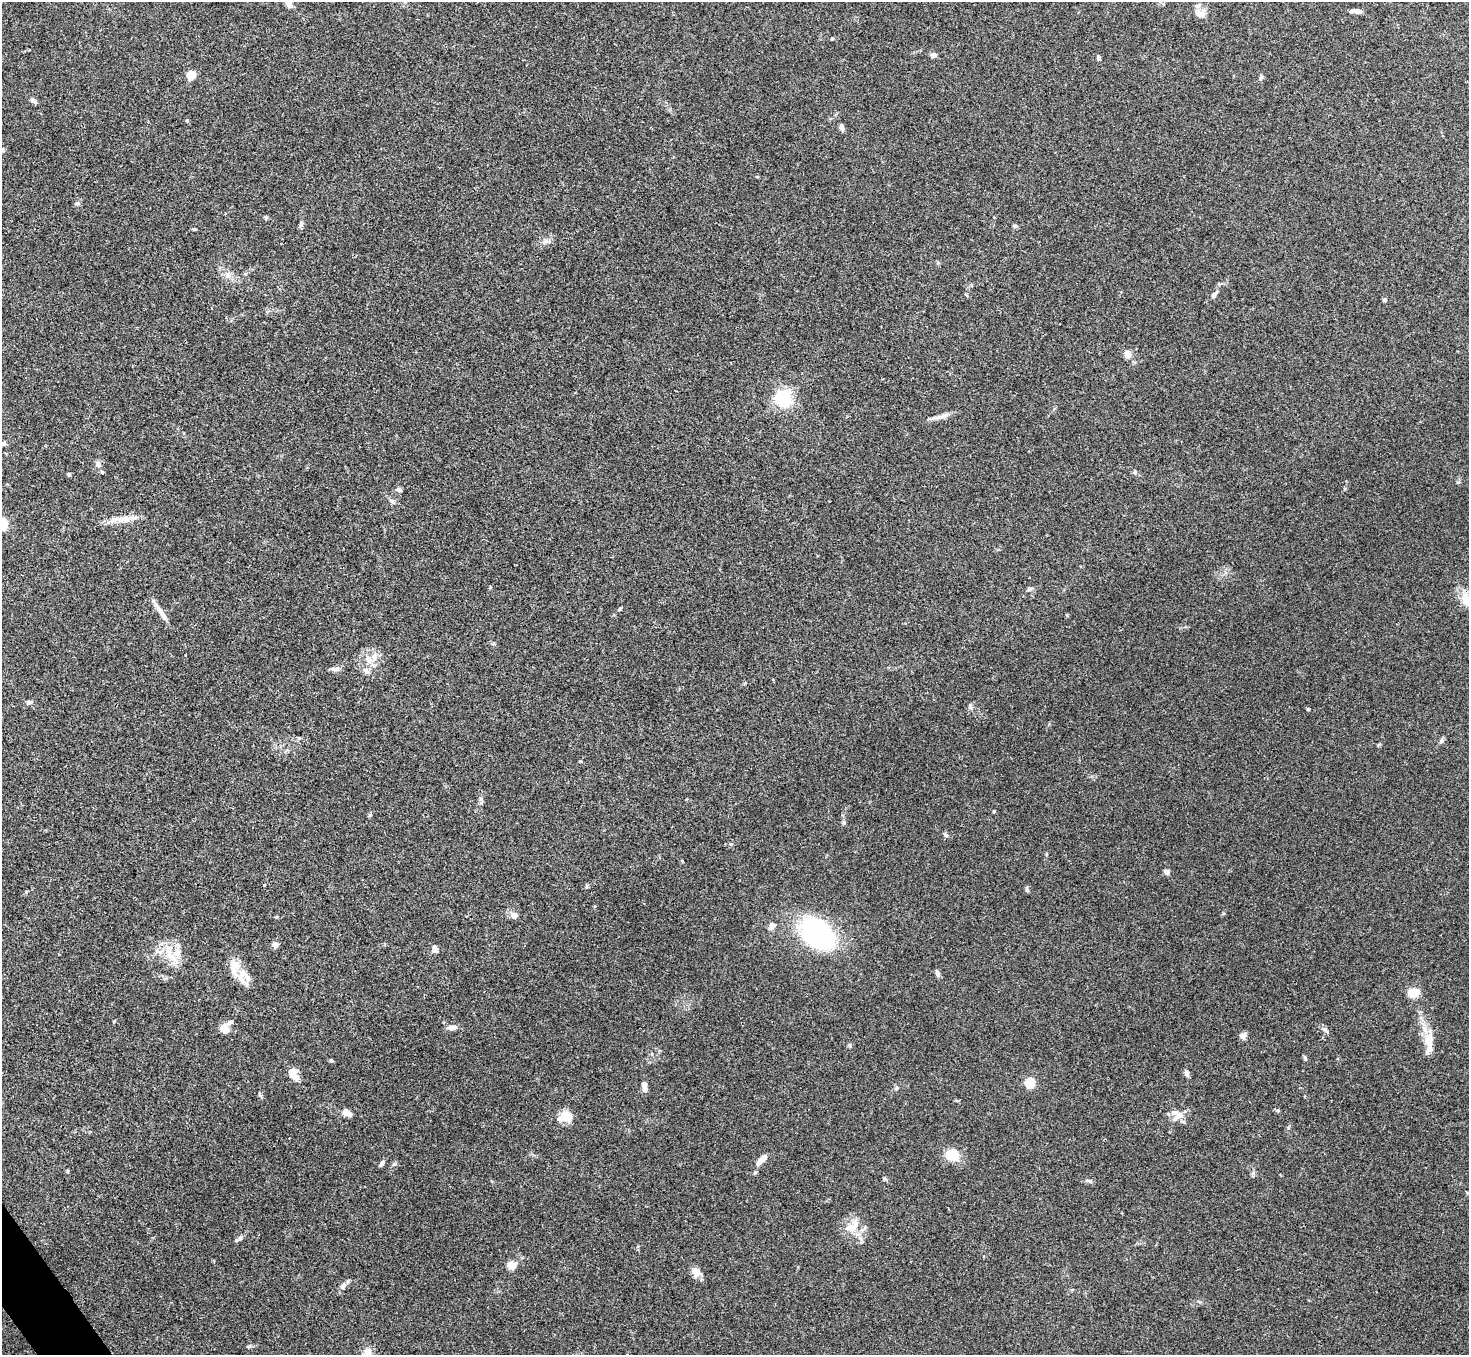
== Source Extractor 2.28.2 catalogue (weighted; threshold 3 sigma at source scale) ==
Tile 7 of 4 x 4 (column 3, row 2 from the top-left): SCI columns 2939-4405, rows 2868-4220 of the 5878 x 5873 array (HDU 1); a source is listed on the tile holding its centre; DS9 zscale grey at full resolution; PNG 1471 x 1357 px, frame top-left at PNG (2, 2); no overlay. Shown black and unused: <1% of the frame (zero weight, under 3 of 4 exposures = <1% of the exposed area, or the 3 px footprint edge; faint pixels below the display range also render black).
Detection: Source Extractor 2.28.2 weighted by HDU 2 'WHT'; one run over the whole footprint, this tile lists its part. Background 0.0767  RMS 0.0058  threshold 0.0259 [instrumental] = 3 sigma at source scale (4.5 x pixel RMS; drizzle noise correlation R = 1.50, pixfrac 1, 0.05/0.05 arcsec/px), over >= 5 px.
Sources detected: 94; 1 inside a brighter object's white glare — not listed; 4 inside a brighter listed object's ellipse — not listed separately; the other 89 listed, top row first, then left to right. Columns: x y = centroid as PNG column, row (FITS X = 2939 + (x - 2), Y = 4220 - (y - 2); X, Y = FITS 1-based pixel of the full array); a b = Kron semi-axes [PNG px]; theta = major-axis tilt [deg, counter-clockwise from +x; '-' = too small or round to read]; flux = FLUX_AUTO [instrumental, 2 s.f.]
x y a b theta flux
289 2 12 7 -85 3.9
1358 11 11 6 -6 2.7
1200 14 14 10 5 4
832 39 5 3 - 0.56
934 55 6 5 - 2.3
1098 57 6 4 -80 1.1
191 75 9 9 - 5.8
1261 77 9 4 72 1.1
33 100 10 5 -29 1.6
841 127 7 5 -70 2.2
3 150 6 5 - 0.93
757 177 5 3 - 0.47
77 203 7 5 1 1.1
266 217 6 4 18 0.76
301 225 8 4 46 1.1
1015 226 7 4 -9 1
194 229 5 4 - 0.59
547 241 10 5 -20 1.9
228 275 10 6 20 2.4
1214 295 9 6 52 1.8
1385 300 6 5 - 0.9
1128 354 7 6 - 5
783 398 6 6 - 190
943 416 18 7 17 3.6
3 443 7 5 24 1.2
98 464 8 7 - 2.2
102 472 4 4 - 0.75
399 489 7 5 -11 1.8
392 501 7 6 - 1.4
126 519 34 8 7 7.6
2 524 6 5 - 62
1029 589 7 5 52 1.1
1466 600 23 15 64 10
620 609 5 4 - 0.68
161 612 28 5 -56 4.8
369 659 13 9 -53 5.3
335 669 11 6 5 2.5
366 670 11 6 -37 2.3
29 702 6 5 - 1.4
970 706 8 5 -72 1.2
1308 709 4 3 - 0.96
1441 741 8 5 84 1.2
994 811 4 3 - 0.55
370 815 6 4 45 0.73
843 823 6 4 70 0.84
946 835 7 5 -37 1.1
731 844 5 4 - 0.65
1167 872 6 5 - 2.2
1027 889 7 4 -78 1
26 892 5 3 - 0.57
514 915 8 7 - 3.4
276 917 5 3 - 0.49
772 926 11 8 62 2.5
818 932 35 25 -44 95
275 945 5 4 - 6.6
435 949 11 7 -68 2.2
178 952 12 10 76 5
172 957 32 7 -46 8.3
235 970 39 13 -64 11
937 973 9 4 -74 1.9
1413 992 10 7 1 11
230 1022 8 5 29 1.6
452 1028 13 6 4 2.7
225 1029 9 8 - 7.1
1325 1030 11 5 -49 1.8
1243 1036 8 8 - 2.1
1429 1040 25 12 88 9.4
1305 1058 6 4 -48 0.8
331 1060 5 4 - 0.77
292 1071 11 8 29 3.7
1186 1073 11 6 -74 1.6
1030 1083 5 5 - 35
644 1087 11 5 -78 3.4
896 1088 6 5 - 0.93
1278 1110 5 3 - 0.72
346 1113 10 7 -35 3.9
1178 1116 18 8 39 5
565 1117 18 13 10 7.5
952 1155 14 11 -19 13
762 1159 14 6 44 5.6
382 1163 7 5 54 1.8
755 1173 6 4 66 0.75
1089 1181 10 4 -18 1.2
852 1226 27 13 42 9
240 1238 8 6 52 1.7
512 1265 10 9 - 5.1
696 1272 13 10 -52 4.3
343 1286 11 7 53 2.5
368 1352 10 10 - 4.1
Isophote crosses this tile's border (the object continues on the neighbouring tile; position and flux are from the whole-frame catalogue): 5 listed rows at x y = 289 2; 3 150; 3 443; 2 524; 1466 600
Unlisted compact peaks at least as high as the median listed source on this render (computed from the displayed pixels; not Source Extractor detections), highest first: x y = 249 1346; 67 1171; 1288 1128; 1135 472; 187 120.